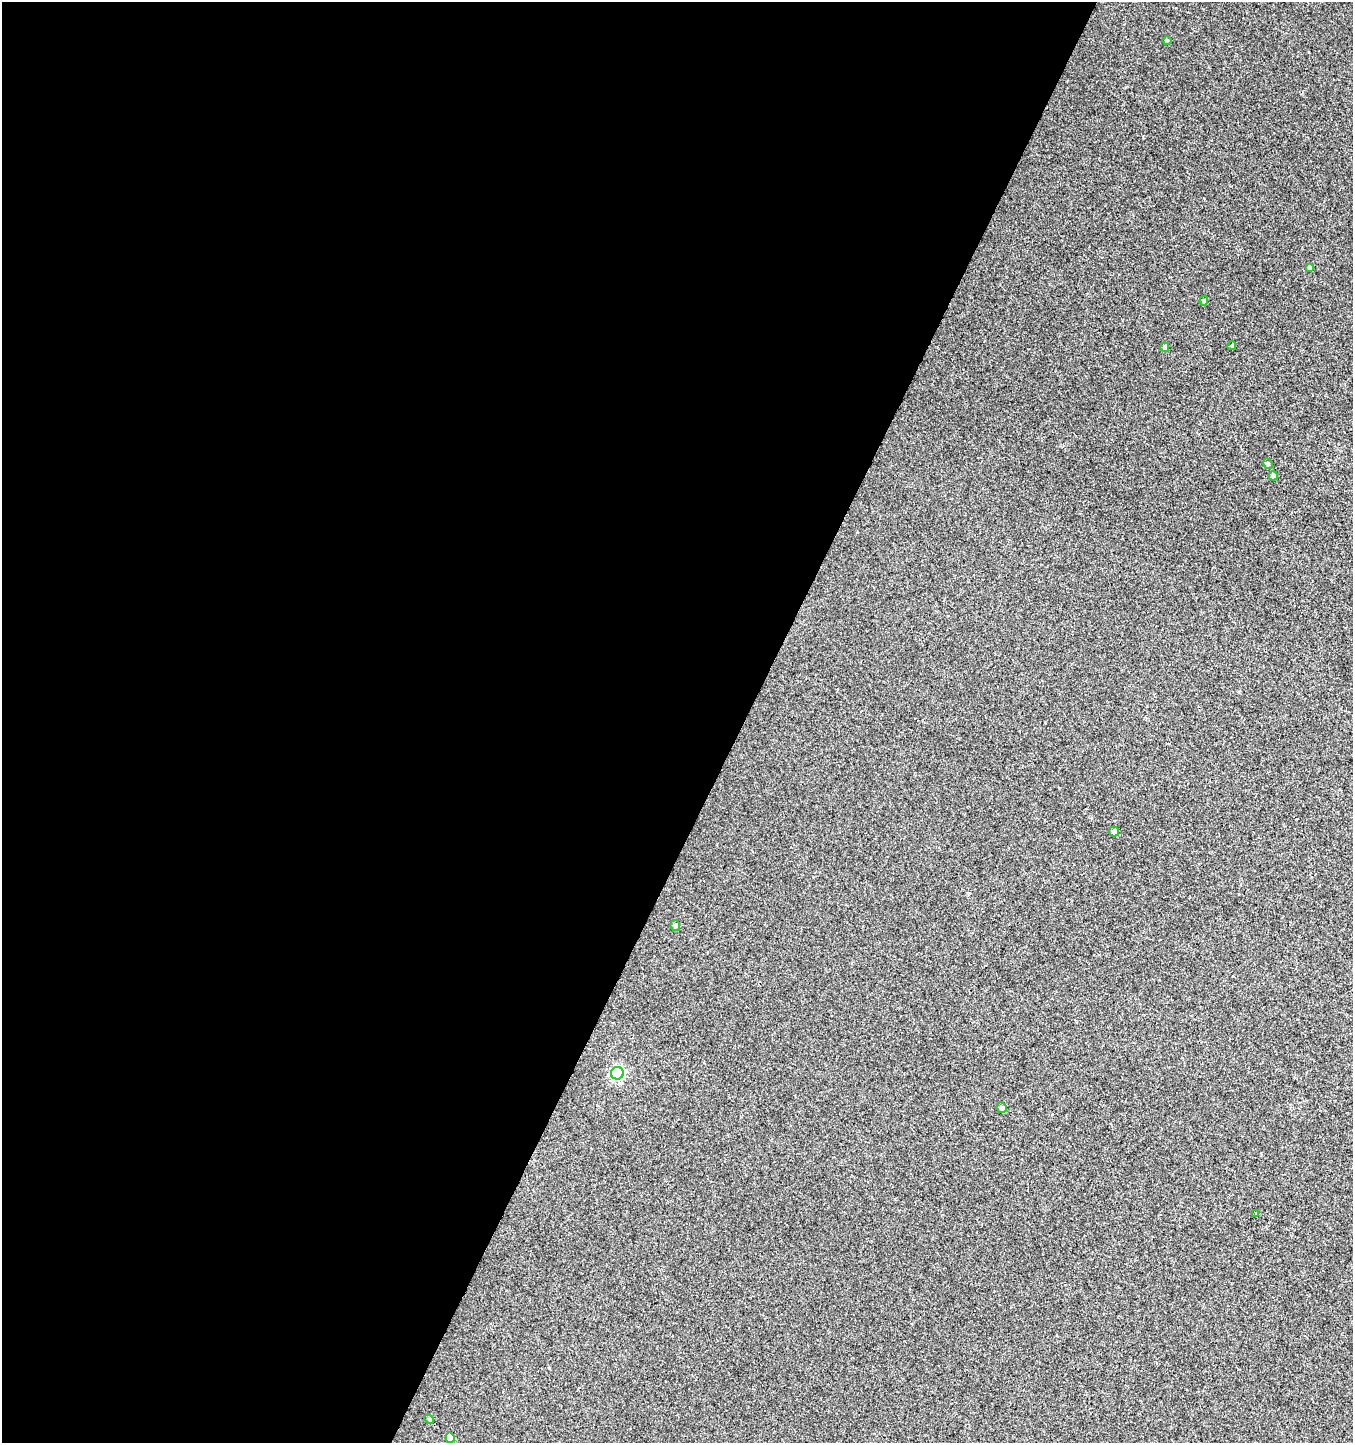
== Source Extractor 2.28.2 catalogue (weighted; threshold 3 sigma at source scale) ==
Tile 5 of 4 x 4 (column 1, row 2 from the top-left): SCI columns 265-1615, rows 2884-4324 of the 5867 x 5772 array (HDU 1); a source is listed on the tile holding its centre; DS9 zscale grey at full resolution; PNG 1355 x 1445 px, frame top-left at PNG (2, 2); each listed source drawn as its Kron ellipse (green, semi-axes under 4 px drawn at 4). Shown black and unused: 55% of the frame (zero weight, under 2 of 3 exposures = <1% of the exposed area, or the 3 px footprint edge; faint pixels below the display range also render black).
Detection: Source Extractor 2.28.2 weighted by HDU 2 'WHT'; one run over the whole footprint, this tile lists its part. Background 0.00459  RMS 0.0059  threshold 0.0265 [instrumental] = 3 sigma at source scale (4.5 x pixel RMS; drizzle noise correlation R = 1.50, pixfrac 1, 0.0396/0.0396 arcsec/px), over >= 5 px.
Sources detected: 14; all 14 listed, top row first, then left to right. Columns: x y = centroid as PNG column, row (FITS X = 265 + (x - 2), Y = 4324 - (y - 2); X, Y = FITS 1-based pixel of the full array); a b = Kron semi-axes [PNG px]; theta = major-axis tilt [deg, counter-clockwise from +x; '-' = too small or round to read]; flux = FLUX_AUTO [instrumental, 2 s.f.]
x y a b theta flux
1167 40 5 3 - 0.55
1309 267 4 3 - 0.84
1204 301 5 4 - 0.8
1232 346 4 3 - 0.62
1165 347 5 4 - 1.6
1268 464 5 4 - 0.99
1273 476 4 4 - 1.8
1114 832 5 4 - 2.4
675 925 5 5 - 1.1
617 1073 6 6 - 97
1002 1108 5 5 - 1.6
1256 1213 3 3 - 1.6
429 1419 5 4 - 0.67
450 1438 5 4 - 7.2